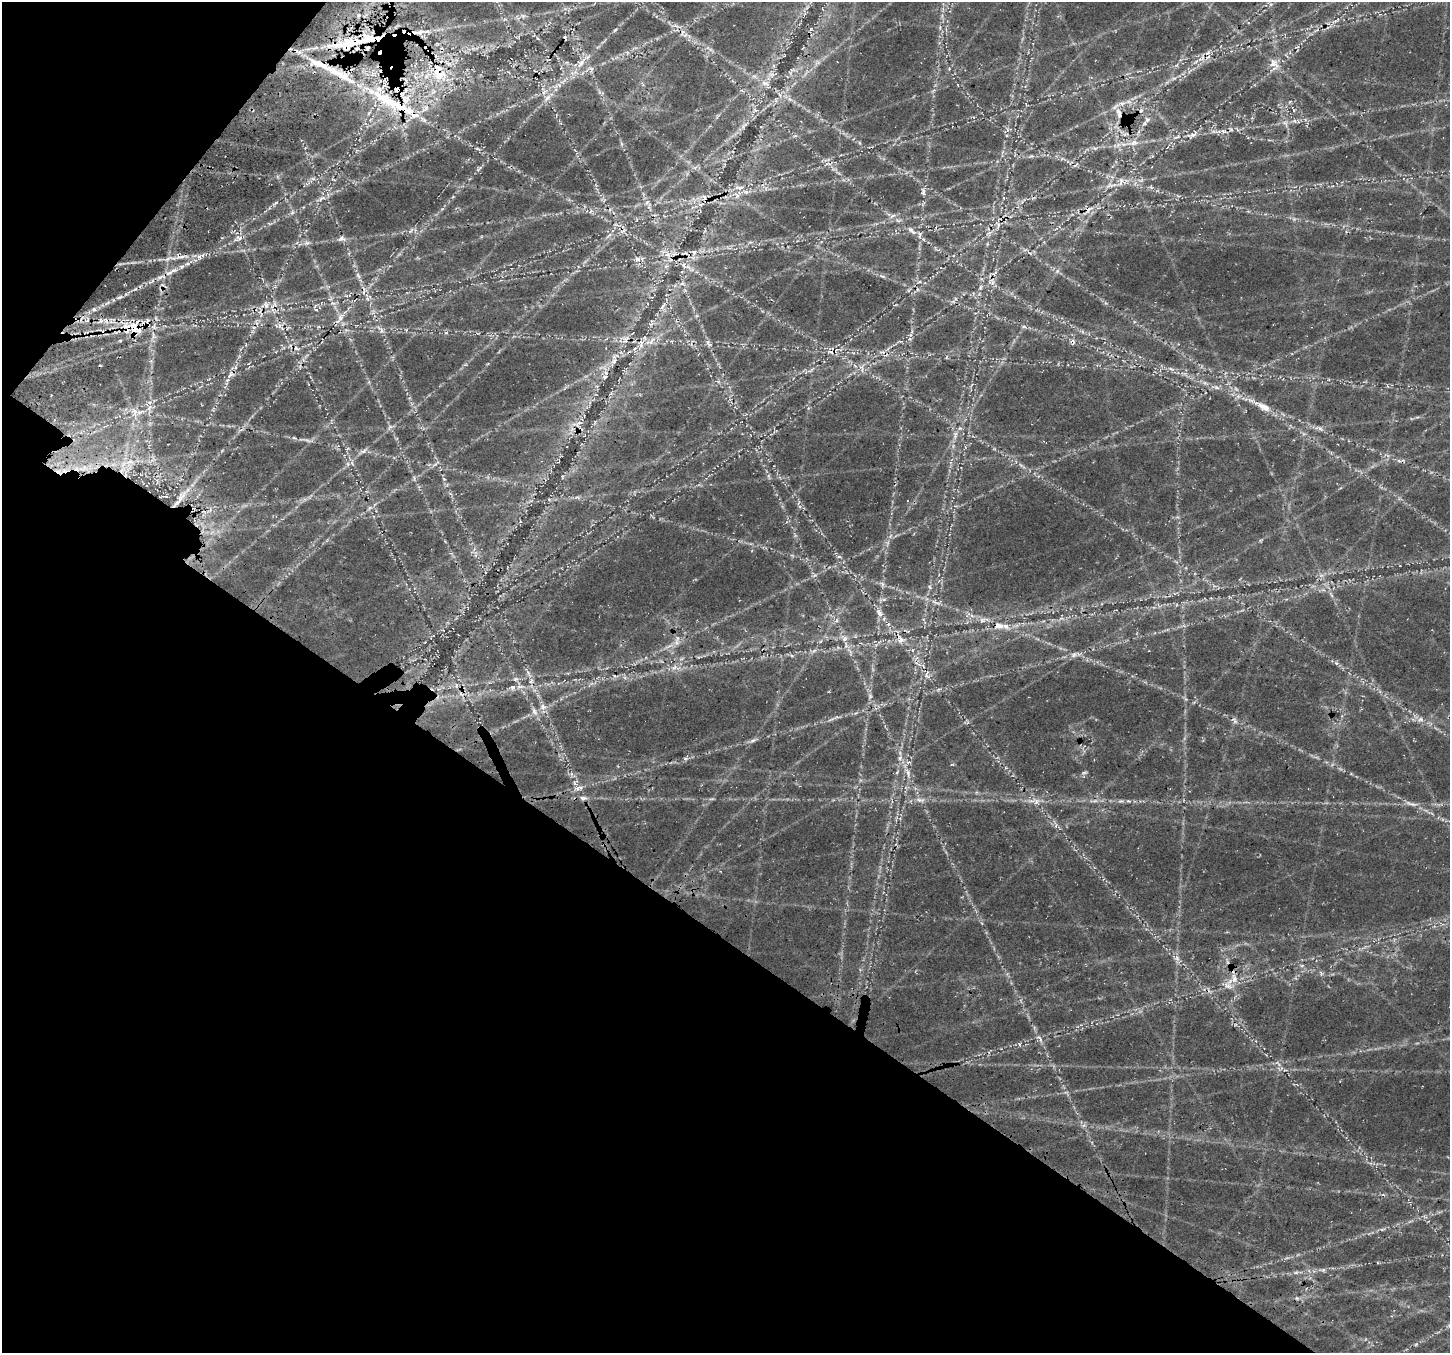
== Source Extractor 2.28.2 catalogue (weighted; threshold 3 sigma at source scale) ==
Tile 9 of 4 x 4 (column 1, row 3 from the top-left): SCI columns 228-1675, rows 1820-3170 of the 6236 x 6279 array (HDU 1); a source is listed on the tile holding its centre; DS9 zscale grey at full resolution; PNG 1452 x 1355 px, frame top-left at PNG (2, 2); no overlay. Shown black and unused: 35% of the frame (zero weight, under 3 of 4 exposures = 14% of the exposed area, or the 3 px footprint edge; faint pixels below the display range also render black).
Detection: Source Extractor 2.28.2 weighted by HDU 2 'WHT'; one run over the whole footprint, this tile lists its part. Background 0.0718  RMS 0.008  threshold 0.0359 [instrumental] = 3 sigma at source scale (4.5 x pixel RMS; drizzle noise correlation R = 1.50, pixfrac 1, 0.0396/0.0396 arcsec/px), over >= 5 px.
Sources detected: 177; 5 too faint to see at this stretch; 14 cosmic-ray / hot-pixel residue — not listed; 16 inside a brighter listed object's ellipse — not listed separately; the other 142 listed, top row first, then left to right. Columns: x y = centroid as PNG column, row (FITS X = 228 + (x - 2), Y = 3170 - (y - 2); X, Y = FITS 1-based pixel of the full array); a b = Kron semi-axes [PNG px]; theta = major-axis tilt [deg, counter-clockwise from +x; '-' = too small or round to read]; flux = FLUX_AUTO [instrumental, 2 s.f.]
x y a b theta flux
359 15 5 5 - 1.7
523 15 9 4 -9 2.2
504 19 6 4 71 1.3
615 30 8 3 45 1.2
419 32 15 7 6 7.4
683 32 9 6 58 3.2
367 40 27 16 7 30
581 63 16 11 53 9.6
1273 63 14 11 -55 7.1
1177 65 6 4 71 1.2
774 66 6 4 -72 1.3
591 68 7 4 -19 1.6
438 69 30 19 -57 34
337 73 56 9 -28 31
765 83 13 6 -13 4.1
642 84 6 4 -70 1.2
433 92 8 5 44 2.3
780 95 7 4 -70 1.7
385 98 34 16 -29 39
547 98 12 5 45 3.6
790 100 7 4 -20 1.9
1122 103 10 6 26 3.9
426 108 7 4 72 1.5
755 110 8 5 -44 2.3
1141 110 6 4 2 1.6
1119 114 16 9 -60 7.1
1147 120 7 7 - 2.4
1231 129 6 5 - 1.3
1223 131 8 4 -30 1.8
1193 135 15 6 47 3.9
1134 143 13 8 18 6.1
1095 148 6 4 0 1.6
478 149 6 3 -20 0.94
1121 181 11 8 76 4.6
1109 185 13 6 10 4.4
740 187 12 6 5 4.5
746 192 9 5 -21 2.7
923 192 10 5 90 2.4
704 197 8 5 -62 2.4
322 198 13 5 24 3.6
275 204 12 3 40 2.1
1089 209 12 8 45 5.5
591 211 6 4 69 1.2
892 216 10 4 30 2.1
912 231 15 5 -41 4.1
609 235 8 4 45 1.8
239 238 10 6 2 3.2
341 239 11 7 -1 3.2
306 243 7 5 10 2.2
694 252 7 6 - 2.6
668 255 10 7 -34 5.5
182 256 12 4 8 3.8
199 256 6 5 - 2.5
637 259 8 7 - 3.7
688 267 7 4 -19 2.5
1057 271 7 4 72 1.4
171 272 24 5 28 8.1
358 276 9 6 -63 2.4
919 282 5 3 - 0.98
992 282 10 4 -82 3.2
682 283 7 4 1 1.7
980 287 6 4 88 1.3
119 297 7 4 20 1.5
266 305 9 7 -70 3.8
662 307 8 5 47 2.1
94 309 6 5 - 1.5
316 309 6 4 0 1.3
340 318 12 8 72 5.6
651 324 7 4 31 1.7
279 326 7 4 71 1.9
134 327 23 19 -74 26
1024 327 6 4 -19 1.3
381 330 7 4 -87 1.9
446 333 6 4 1 1.2
625 339 11 9 70 4.8
650 341 21 7 33 8.7
1073 342 8 6 -89 2.7
708 343 12 5 -57 2.6
296 348 7 5 -16 2.5
614 361 11 8 72 4.1
604 377 7 6 - 2.1
1217 387 8 5 -19 2.2
1263 406 23 9 -27 11
149 408 8 6 67 3.7
139 412 7 5 1 2.8
577 423 19 5 17 4.7
390 427 7 5 32 2
1320 429 7 5 -29 2
955 435 13 4 72 3
363 451 12 5 29 2.8
1399 461 6 4 -19 1.4
130 462 10 4 13 3.1
348 464 6 4 -71 1.3
444 479 5 3 - 0.62
181 497 23 8 54 9.5
369 508 7 4 71 1.4
839 557 6 4 -1 1.2
882 584 7 6 - 2.1
930 587 6 4 -60 1.3
884 599 6 4 18 1.5
879 613 14 7 -49 4.9
972 616 7 4 -19 2
983 620 14 6 13 4.1
999 626 16 9 -7 8.5
845 638 9 6 75 3.3
900 639 16 9 -54 7.3
677 643 8 7 - 3.5
791 655 6 4 -19 1.2
1074 655 8 6 3 2.7
1336 663 6 5 - 1.5
674 668 10 5 46 3.3
927 676 10 4 -53 2.7
515 679 7 5 1 2
531 681 7 4 46 1.7
520 687 12 5 7 3.5
870 696 6 6 - 1.7
543 707 9 9 - 4.4
534 711 11 6 -66 3.7
1421 719 8 6 1 3
1235 721 10 5 -55 2.3
753 740 9 5 19 2.1
900 758 7 5 24 2.2
908 762 8 4 8 1.8
1084 772 8 3 19 1.3
908 773 11 6 -81 3.5
575 782 11 5 50 2.5
578 788 14 5 15 3.8
583 798 11 6 -6 2.9
920 800 14 5 -4 3.7
1128 801 7 4 -15 1.6
1037 802 10 7 51 3.7
1410 804 19 5 -16 4.4
1056 825 6 4 72 1.3
1177 958 7 7 - 2.7
1234 978 14 6 -79 5.5
1228 986 10 6 -14 3.6
1040 1039 13 4 -55 2.8
1019 1044 5 3 - 0.98
1323 1270 6 5 - 1.3
1296 1272 7 4 19 1.4
1297 1298 7 4 -33 1.3
1416 1344 6 3 19 0.93
Overlapping masked pixels (flux is a lower limit): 13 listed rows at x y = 419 32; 367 40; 438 69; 337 73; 1119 114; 1089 209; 182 256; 171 272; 266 305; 134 327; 1073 342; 999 626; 1228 986
Unlisted compact peaks at least as high as the median listed source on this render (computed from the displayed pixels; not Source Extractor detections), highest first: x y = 411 230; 882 276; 686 758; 1031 156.